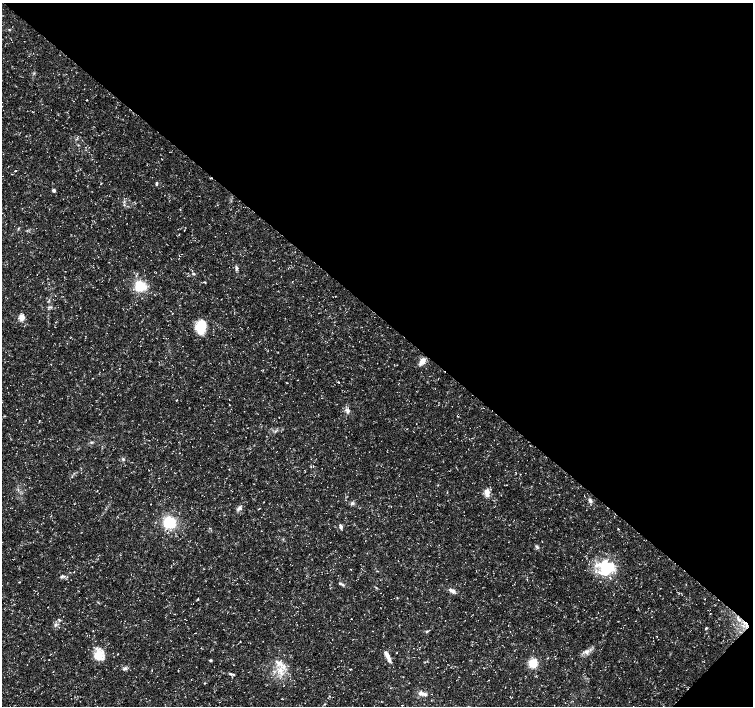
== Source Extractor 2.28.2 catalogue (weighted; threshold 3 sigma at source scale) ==
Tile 8 of 4 x 4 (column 4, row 2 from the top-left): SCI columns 4515-6016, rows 3048-4455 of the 6016 x 6028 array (HDU 1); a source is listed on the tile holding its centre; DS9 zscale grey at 2 x 2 block average (1 PNG px = mean of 2 x 2 image px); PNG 755 x 708 px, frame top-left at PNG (2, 3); no overlay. Shown black and unused: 45% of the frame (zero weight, under 3 of 5 exposures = <1% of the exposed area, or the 3 px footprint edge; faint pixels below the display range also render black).
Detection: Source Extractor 2.28.2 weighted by HDU 2 'WHT'; one run over the whole footprint, this tile lists its part. Background 0.0309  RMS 0.0024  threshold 0.0109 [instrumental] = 3 sigma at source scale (4.5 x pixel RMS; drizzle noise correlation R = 1.50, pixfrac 1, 0.0396/0.0396 arcsec/px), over >= 5 px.
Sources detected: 54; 1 inside a brighter object's white glare — not listed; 3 inside a brighter listed object's ellipse — not listed separately; the other 50 listed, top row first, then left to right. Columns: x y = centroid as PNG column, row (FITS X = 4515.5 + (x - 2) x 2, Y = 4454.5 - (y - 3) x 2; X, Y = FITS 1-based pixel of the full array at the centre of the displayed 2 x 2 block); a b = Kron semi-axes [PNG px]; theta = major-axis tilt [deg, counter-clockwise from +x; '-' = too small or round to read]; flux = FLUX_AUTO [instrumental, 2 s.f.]
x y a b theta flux
9 30 3 2 - 0.41
87 100 2 2 - 0.23
78 145 3 2 - 0.36
157 183 4 3 - 0.79
54 190 4 3 - 1.2
180 209 2 2 - 0.34
184 230 2 2 - 0.21
236 268 4 4 - 1
193 274 5 3 - 0.7
205 282 3 2 - 0.37
140 286 17 13 -31 12
22 317 3 3 - 14
201 326 14 12 51 12
422 361 8 5 55 4.3
229 405 3 2 - 0.23
347 411 7 5 -76 1.9
39 421 3 2 - 0.32
247 428 2 2 - 0.19
179 453 2 2 - 0.17
123 459 4 3 - 0.65
487 492 4 3 - 11
590 501 7 4 -69 1.4
352 503 6 4 24 1.2
151 504 2 2 - 0.2
240 508 5 5 - 1.5
169 522 11 10 - 19
340 526 6 3 -74 1.3
618 529 2 2 - 0.33
537 547 5 4 - 1
607 567 22 14 41 25
61 577 5 4 - 0.91
340 583 5 3 - 0.92
686 584 2 2 - 0.21
452 591 9 4 -27 2.4
55 625 5 4 - 1.2
706 628 4 2 - 0.44
427 631 5 3 - 0.68
587 652 6 5 - 1.9
118 654 2 2 - 0.25
98 655 14 12 -33 8.8
388 657 15 4 -63 3.5
210 660 3 3 - 0.72
533 663 9 8 - 8.5
283 667 9 6 -9 4
125 668 6 4 14 1.4
350 669 3 2 - 0.28
152 670 2 2 - 0.2
230 674 5 3 - 0.9
205 683 3 2 - 0.35
424 694 8 4 -8 2.1
Diffuse or blended objects may show on this block-average render without a row.